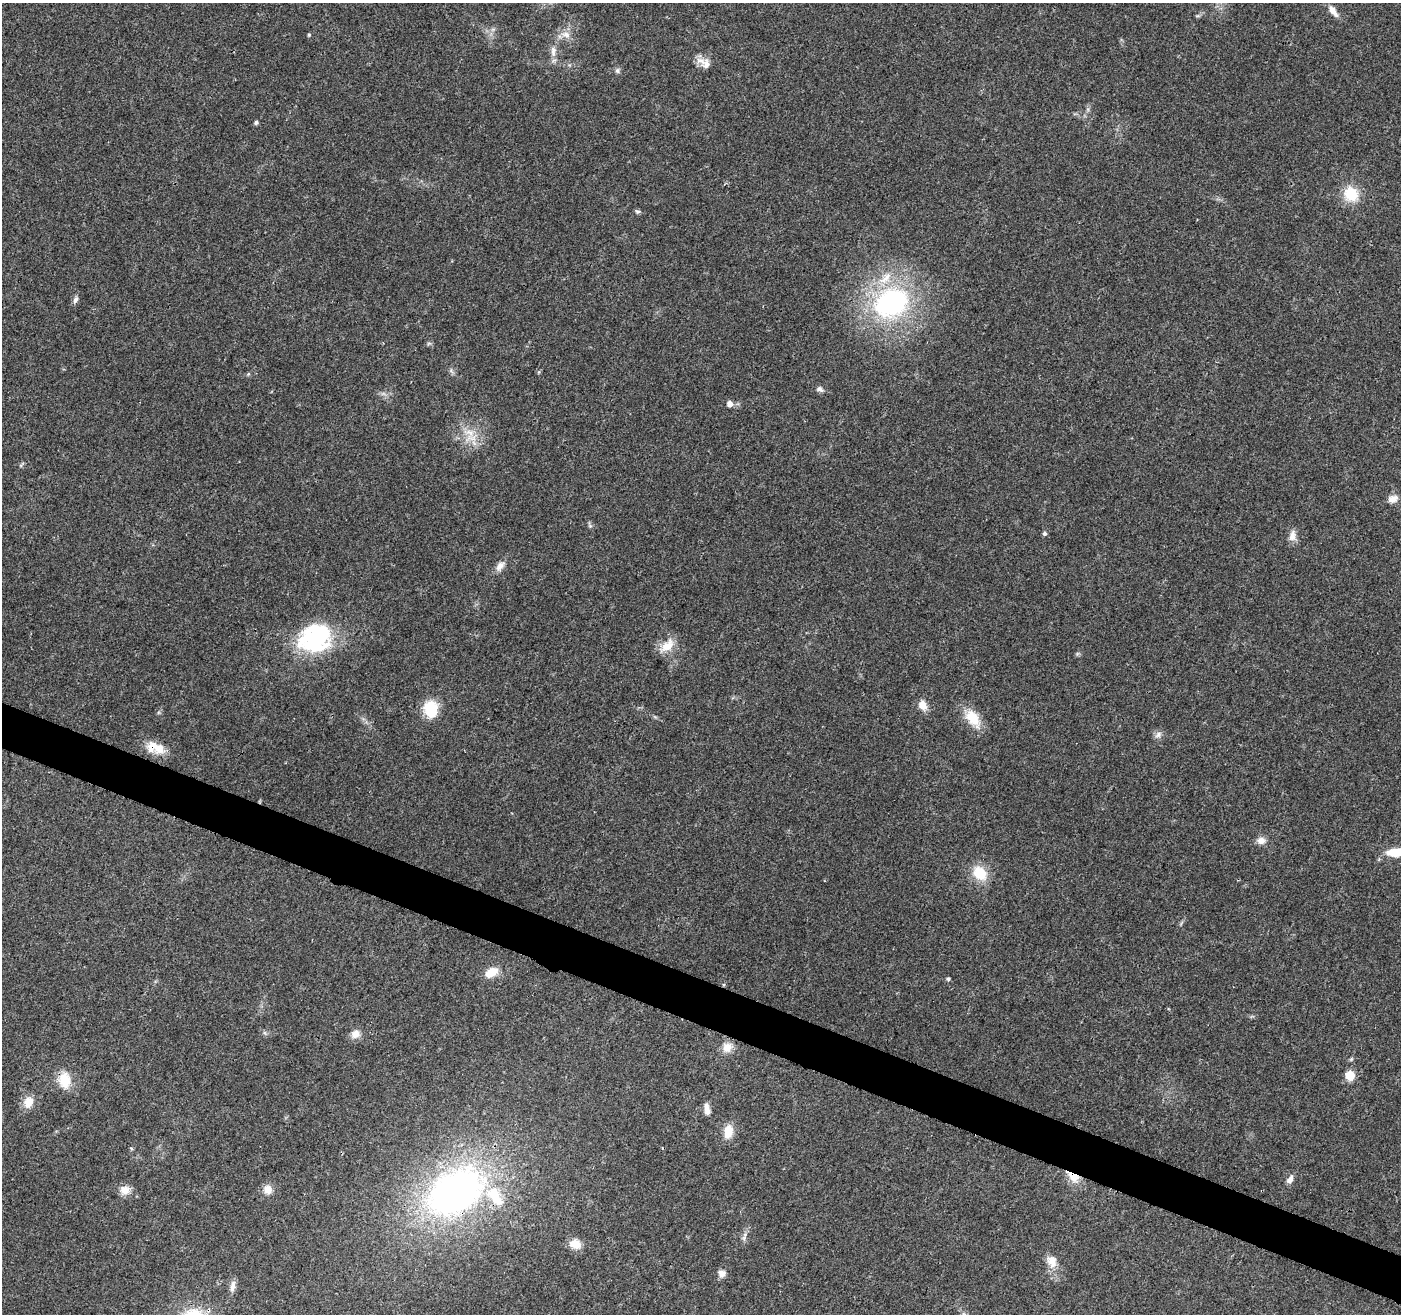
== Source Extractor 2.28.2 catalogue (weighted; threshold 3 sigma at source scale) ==
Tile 6 of 4 x 4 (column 2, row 2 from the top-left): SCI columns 1406-2804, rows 2836-4147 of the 5612 x 5735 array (HDU 1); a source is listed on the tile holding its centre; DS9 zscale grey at full resolution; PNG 1403 x 1316 px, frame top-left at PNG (2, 3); no overlay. Shown black and unused: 4% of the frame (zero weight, under 3 of 4 exposures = <1% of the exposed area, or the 3 px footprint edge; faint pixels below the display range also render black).
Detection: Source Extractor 2.28.2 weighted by HDU 2 'WHT'; one run over the whole footprint, this tile lists its part. Background 0.0458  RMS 0.0038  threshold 0.017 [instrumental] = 3 sigma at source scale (4.5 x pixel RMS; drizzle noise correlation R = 1.50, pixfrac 1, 0.0396/0.0396 arcsec/px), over >= 5 px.
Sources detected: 59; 1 inside a brighter object's white glare — not listed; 5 inside a brighter listed object's ellipse — not listed separately; the other 53 listed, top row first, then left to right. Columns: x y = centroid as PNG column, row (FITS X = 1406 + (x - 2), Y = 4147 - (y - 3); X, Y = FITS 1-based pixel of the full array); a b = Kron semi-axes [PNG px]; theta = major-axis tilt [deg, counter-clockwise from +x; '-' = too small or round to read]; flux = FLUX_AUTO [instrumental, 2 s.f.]
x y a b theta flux
1333 11 17 7 -54 3.2
1197 16 7 4 0 0.53
493 29 7 4 19 0.82
309 35 5 4 - 0.48
566 35 14 9 -24 3.2
553 51 16 7 86 2.9
704 63 21 10 -31 3.7
617 70 8 6 -89 0.92
256 122 5 4 - 0.91
1351 194 16 14 -55 12
637 211 7 5 -18 0.71
75 299 11 6 66 1.3
891 303 33 25 29 74
451 371 10 3 -69 0.68
820 389 10 6 -24 1.3
730 404 7 6 - 2.1
472 438 22 11 7 6.2
21 465 7 4 45 0.53
1393 499 12 9 21 3
590 526 5 5 - 0.67
1044 533 6 5 - 0.78
1292 536 16 9 85 2.8
500 566 14 8 58 2.6
314 642 45 30 19 39
667 646 21 13 40 5.9
922 705 9 7 -63 4.9
430 709 19 14 -87 12
973 718 26 15 -53 8.6
1158 735 10 7 34 1.6
153 746 18 15 49 5.3
1261 840 10 8 -2 2.7
1395 852 13 7 3 9
980 873 18 14 -44 9.7
491 972 14 9 30 6.4
948 979 5 5 - 0.53
355 1034 12 10 34 3
727 1047 14 12 55 4
1350 1075 10 9 - 5
65 1080 22 15 -81 7.9
28 1102 14 11 72 4.9
707 1109 14 7 -80 2.7
728 1131 15 10 83 6.2
131 1148 5 4 - 0.45
1073 1177 18 10 -41 5.7
1290 1179 11 7 59 2
268 1189 11 11 - 3.4
125 1190 11 10 - 3.8
456 1192 57 38 32 180
744 1238 7 4 -72 0.84
575 1244 14 11 -20 4.8
1052 1261 18 13 -64 4.8
722 1273 10 10 - 2.1
232 1286 16 7 79 2.2
Overlapping masked pixels (flux is a lower limit): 3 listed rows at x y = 153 746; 1073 1177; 456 1192
Isophote crosses this tile's border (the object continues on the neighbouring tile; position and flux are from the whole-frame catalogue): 1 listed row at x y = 1395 852